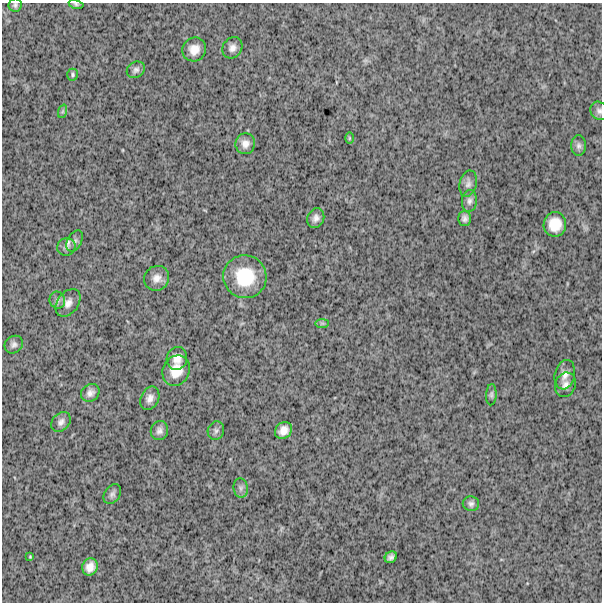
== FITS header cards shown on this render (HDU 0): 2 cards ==
NAXIS1  =                  600
NAXIS2  =                  600

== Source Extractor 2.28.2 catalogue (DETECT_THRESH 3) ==
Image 600 x 600 px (HDU 0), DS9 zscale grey, 1 PNG px = 1 image px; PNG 604 x 604 px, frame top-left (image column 1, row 600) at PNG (2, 3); each listed source drawn as its Kron ellipse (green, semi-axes under 4 px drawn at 4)
Background 1710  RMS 260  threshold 791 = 3 sigma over >= 5 px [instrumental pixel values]
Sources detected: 41; all 41 listed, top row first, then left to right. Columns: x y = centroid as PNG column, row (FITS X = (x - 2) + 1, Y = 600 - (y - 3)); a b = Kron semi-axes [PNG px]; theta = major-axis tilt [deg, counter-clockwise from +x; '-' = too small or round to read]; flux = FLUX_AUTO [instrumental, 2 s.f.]
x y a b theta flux
76 4 7 4 -13 30000
15 5 6 6 - 39000
232 48 11 9 54 100000
194 49 12 11 - 190000
136 70 9 7 32 61000
73 75 6 5 - 31000
63 111 7 4 71 29000
599 111 9 8 - 60000
349 138 5 3 - 18000
245 144 10 10 - 120000
579 146 10 7 -90 63000
468 184 13 8 78 83000
469 201 11 7 83 75000
316 218 10 8 66 89000
465 218 7 6 - 61000
555 224 12 11 - 320000
75 241 11 7 61 63000
66 247 9 8 - 75000
245 277 22 21 - 760000
157 278 13 12 - 140000
57 300 9 7 -72 65000
68 303 15 10 53 130000
322 323 7 4 0 32000
14 345 9 8 - 68000
177 358 11 10 - 140000
176 371 15 13 65 310000
565 375 15 10 76 140000
565 385 12 10 70 110000
90 393 10 8 35 91000
491 395 10 5 86 45000
150 398 12 9 64 110000
61 422 11 8 46 83000
284 430 9 7 40 140000
159 431 9 8 - 80000
216 431 9 8 - 61000
241 488 10 7 -84 65000
112 494 11 7 55 61000
471 504 8 7 - 58000
30 557 3 2 - 16000
391 557 6 5 - 66000
90 567 9 7 71 150000
At the frame edge (FLAGS 8, measured only in part): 3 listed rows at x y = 76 4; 15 5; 599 111